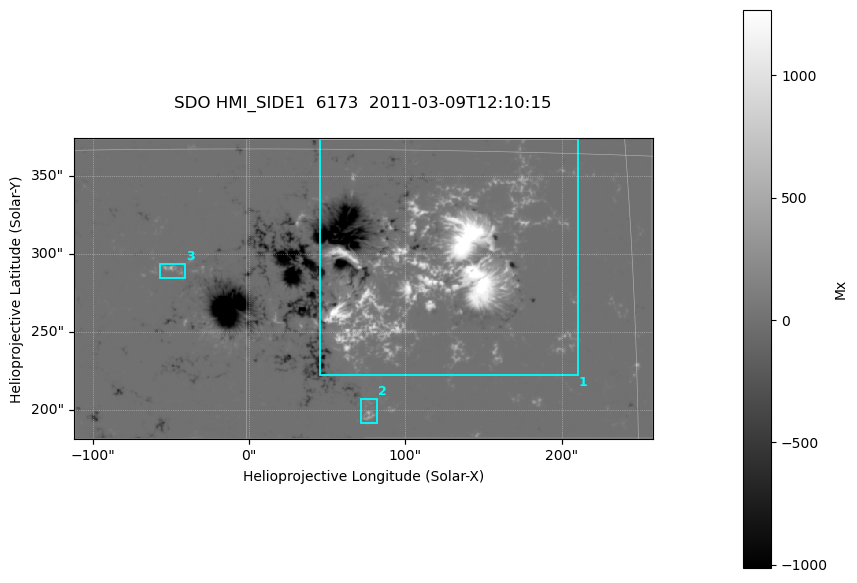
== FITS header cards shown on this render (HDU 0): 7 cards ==
TELESCOP= 'SDO     '           /
INSTRUME= 'HMI_SIDE1'          /
WAVELNTH=              6173.00 /
DATE-OBS= '2011-03-09T12:10:15.000' /
CTYPE1  = 'HPLN-TAN'           /
CTYPE2  = 'HPLT-TAN'           /
BUNIT   = 'Mx      '           /

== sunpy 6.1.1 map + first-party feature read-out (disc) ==
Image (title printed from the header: SDO HMI_SIDE1  6173  2011-03-09T12:10:15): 735 x 382 px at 0.504 arcsec/px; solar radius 967 arcsec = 1917 px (partial field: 2.4% of the solar disc is inside the frame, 99% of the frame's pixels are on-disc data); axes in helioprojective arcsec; data unit Mx (BUNIT, on the colour bar)
Orientation: file roll -179.9 deg (from PC/CROTA): ROTATED to solar-north-up (sunpy Map.rotate, bilinear) for analysis and display; everything below refers to the rotated frame; the empty margins the rotation leaves inside the frame are drawn grey
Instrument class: DISC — disc imager (sunpy class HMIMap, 6173 A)
Bright regions (active regions / flare kernels): reference = the on-disc median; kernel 7 px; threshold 5 sigma = 47.3 Mx over a disc level ~-0.155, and >= 1.15x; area >= 280 px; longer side >= 5 px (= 2.5 arcsec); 3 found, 3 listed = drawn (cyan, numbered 1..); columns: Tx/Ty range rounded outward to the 2 arcsec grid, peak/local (2 s.f.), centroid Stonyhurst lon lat
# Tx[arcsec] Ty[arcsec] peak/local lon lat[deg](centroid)
1 44..212 222..374 -10822 +7 +10
2 70..82 192..208 -2084 +5 +5
3 -58..-40 284..294 -2100 -3 +10